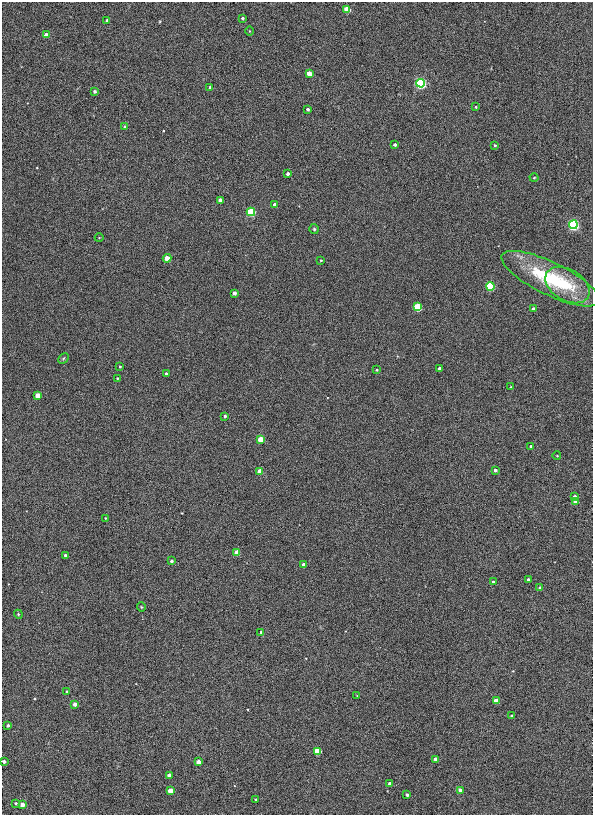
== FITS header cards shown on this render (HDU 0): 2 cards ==
NAXIS1  =                  591
NAXIS2  =                  813

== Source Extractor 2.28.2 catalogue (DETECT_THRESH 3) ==
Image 591 x 813 px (HDU 0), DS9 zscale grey, 1 PNG px = 1 image px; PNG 595 x 817 px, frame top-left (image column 1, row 813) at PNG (2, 2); each listed source drawn as its Kron ellipse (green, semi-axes under 4 px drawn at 4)
Background 6.53e-04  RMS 0.013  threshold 0.038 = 3 sigma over >= 5 px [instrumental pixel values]
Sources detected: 75; all 75 listed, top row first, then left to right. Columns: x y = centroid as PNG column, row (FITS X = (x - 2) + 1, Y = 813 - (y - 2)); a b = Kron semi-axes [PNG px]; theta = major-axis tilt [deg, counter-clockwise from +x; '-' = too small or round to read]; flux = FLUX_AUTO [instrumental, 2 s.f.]
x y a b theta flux
347 9 4 4 - 36
242 18 3 3 - 1.4
107 21 3 3 - 2.8
249 31 5 3 - 0.61
46 35 4 3 - 6.8
309 74 4 4 - 18
420 83 4 4 - 260
210 87 3 3 - 2.5
95 91 4 3 - 1.7
476 107 4 3 - 0.87
308 109 3 3 - 1.7
125 127 3 3 - 1.5
395 145 4 3 - 2.1
495 145 3 3 - 1
288 174 3 3 - 3.9
534 178 4 3 - 0.72
220 200 3 3 - 4.9
275 205 3 3 - 4.5
251 212 4 4 - 120
573 225 4 4 - 300
314 229 5 5 - 1.2
99 238 4 3 - 0.58
167 258 4 4 - 20
321 260 3 2 - 0.77
550 279 54 16 -26 73
567 285 24 15 -31 25
490 286 4 4 - 110
234 293 3 3 - 5.4
418 307 4 4 - 80
533 309 3 3 - 3.5
63 358 6 3 45 0.92
120 366 3 2 - 0.75
440 369 4 3 - 9.2
376 370 3 2 - 0.94
166 374 3 3 - 2
117 378 2 2 - 0.59
511 387 3 2 - 0.51
38 396 4 4 - 18
225 416 4 3 - 1.7
261 439 4 4 - 25
531 446 4 3 - 1.4
557 456 4 3 - 0.51
495 470 3 3 - 2.3
260 471 4 4 - 12
575 497 3 3 - 4.6
575 502 4 4 - 7.3
105 518 4 2 - 0.55
237 552 4 4 - 16
65 555 3 3 - 1.4
171 561 3 3 - 1.7
304 565 4 4 - 10
528 580 3 3 - 1.7
493 582 4 4 - 1.2
540 588 4 3 - 1.6
141 607 5 3 - 0.63
18 614 4 3 - 0.77
261 632 3 3 - 1.1
67 691 4 4 - 1.1
357 696 3 2 - 0.62
496 701 4 4 - 14
75 704 3 3 - 4.9
512 716 3 3 - 1.2
8 725 3 3 - 1.5
318 751 4 4 - 52
435 759 3 3 - 2.7
4 761 3 3 - 2.3
198 762 4 4 - 12
169 775 3 3 - 4.1
390 784 3 3 - 3.2
460 790 4 3 - 5.5
170 791 4 4 - 12
407 795 3 3 - 2.2
255 799 2 2 - 0.77
16 803 3 3 - 1
22 805 4 4 - 6.3
At the frame edge (FLAGS 8, measured only in part): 1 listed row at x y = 4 761